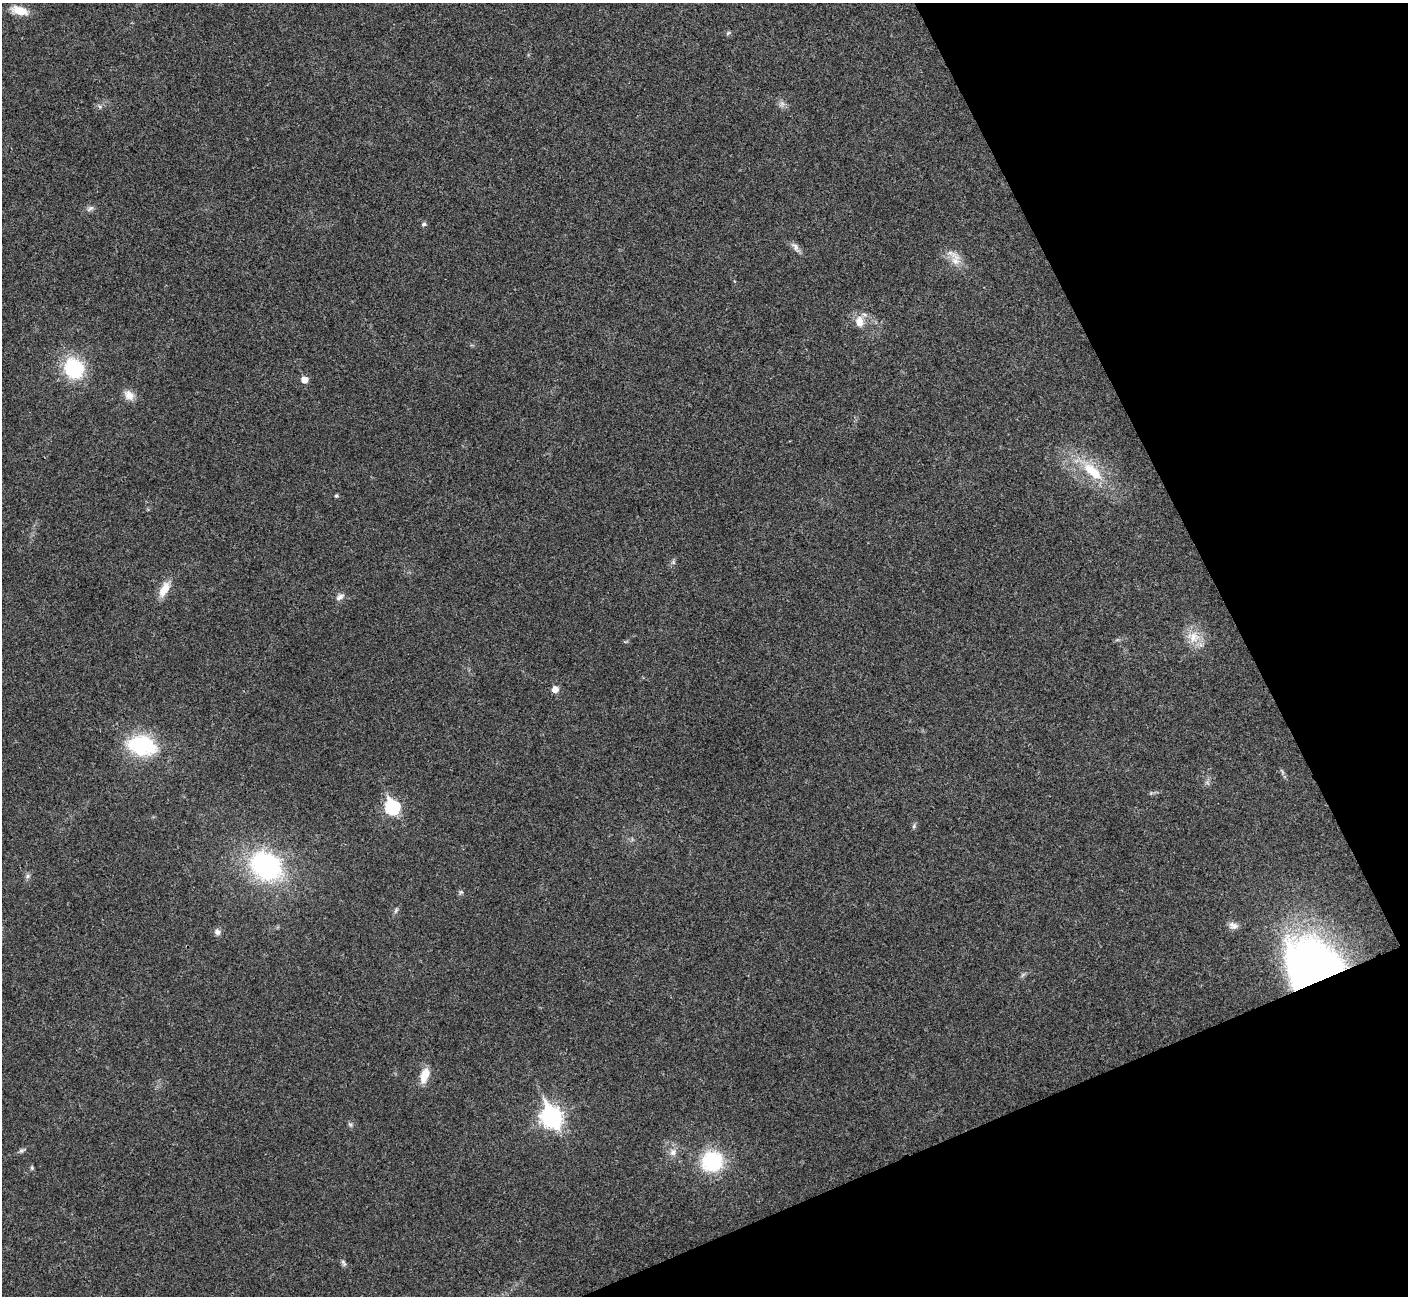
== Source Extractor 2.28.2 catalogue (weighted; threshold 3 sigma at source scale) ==
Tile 12 of 4 x 4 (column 4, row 3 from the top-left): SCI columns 4219-5624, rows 1450-2743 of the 5630 x 5618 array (HDU 1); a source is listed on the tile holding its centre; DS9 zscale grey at full resolution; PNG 1410 x 1298 px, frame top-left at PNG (2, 3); no overlay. Shown black and unused: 21% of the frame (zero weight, under 3 of 4 exposures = <1% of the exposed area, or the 3 px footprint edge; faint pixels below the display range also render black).
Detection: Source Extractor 2.28.2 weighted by HDU 2 'WHT'; one run over the whole footprint, this tile lists its part. Background 0.0222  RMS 0.004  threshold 0.018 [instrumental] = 3 sigma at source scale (4.5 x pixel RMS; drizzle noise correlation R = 1.50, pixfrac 1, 0.05/0.05 arcsec/px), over >= 5 px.
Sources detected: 36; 1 too faint to see at this stretch — not listed; the other 35 listed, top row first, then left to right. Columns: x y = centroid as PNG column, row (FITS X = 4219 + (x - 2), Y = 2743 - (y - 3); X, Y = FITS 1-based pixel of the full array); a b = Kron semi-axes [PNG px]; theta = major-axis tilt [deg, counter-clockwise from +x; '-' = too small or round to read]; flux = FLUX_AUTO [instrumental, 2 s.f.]
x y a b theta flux
19 11 20 9 -15 5.7
728 33 7 4 45 0.56
90 208 12 5 34 1.3
424 224 7 5 31 0.79
795 247 15 7 -51 1.9
955 261 14 11 -49 4.3
859 322 16 11 -86 4.3
74 368 18 16 -58 29
304 379 6 5 - 3.7
129 395 15 11 -43 3.4
1092 471 34 14 -41 15
336 496 4 4 - 0.67
673 562 6 5 - 0.69
164 589 21 10 62 5.7
340 597 12 7 31 1.7
1194 637 18 15 -28 6.7
555 689 5 5 - 3.7
142 746 35 24 -13 28
392 807 8 7 - 52
914 826 6 4 48 0.7
266 866 33 26 -34 59
27 876 7 4 89 0.88
461 892 6 4 42 0.64
396 910 9 4 55 0.79
1233 926 12 8 -18 2
217 932 9 7 -67 1.6
1310 962 48 41 -36 140
425 1075 18 9 72 5.9
551 1117 10 8 -66 190
350 1124 7 4 -19 0.64
21 1151 8 5 29 0.89
673 1152 10 9 - 2.4
712 1161 19 17 11 32
32 1168 6 4 -48 0.55
343 1263 10 4 -60 0.95
Overlapping masked pixels (flux is a lower limit): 1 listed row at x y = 1310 962